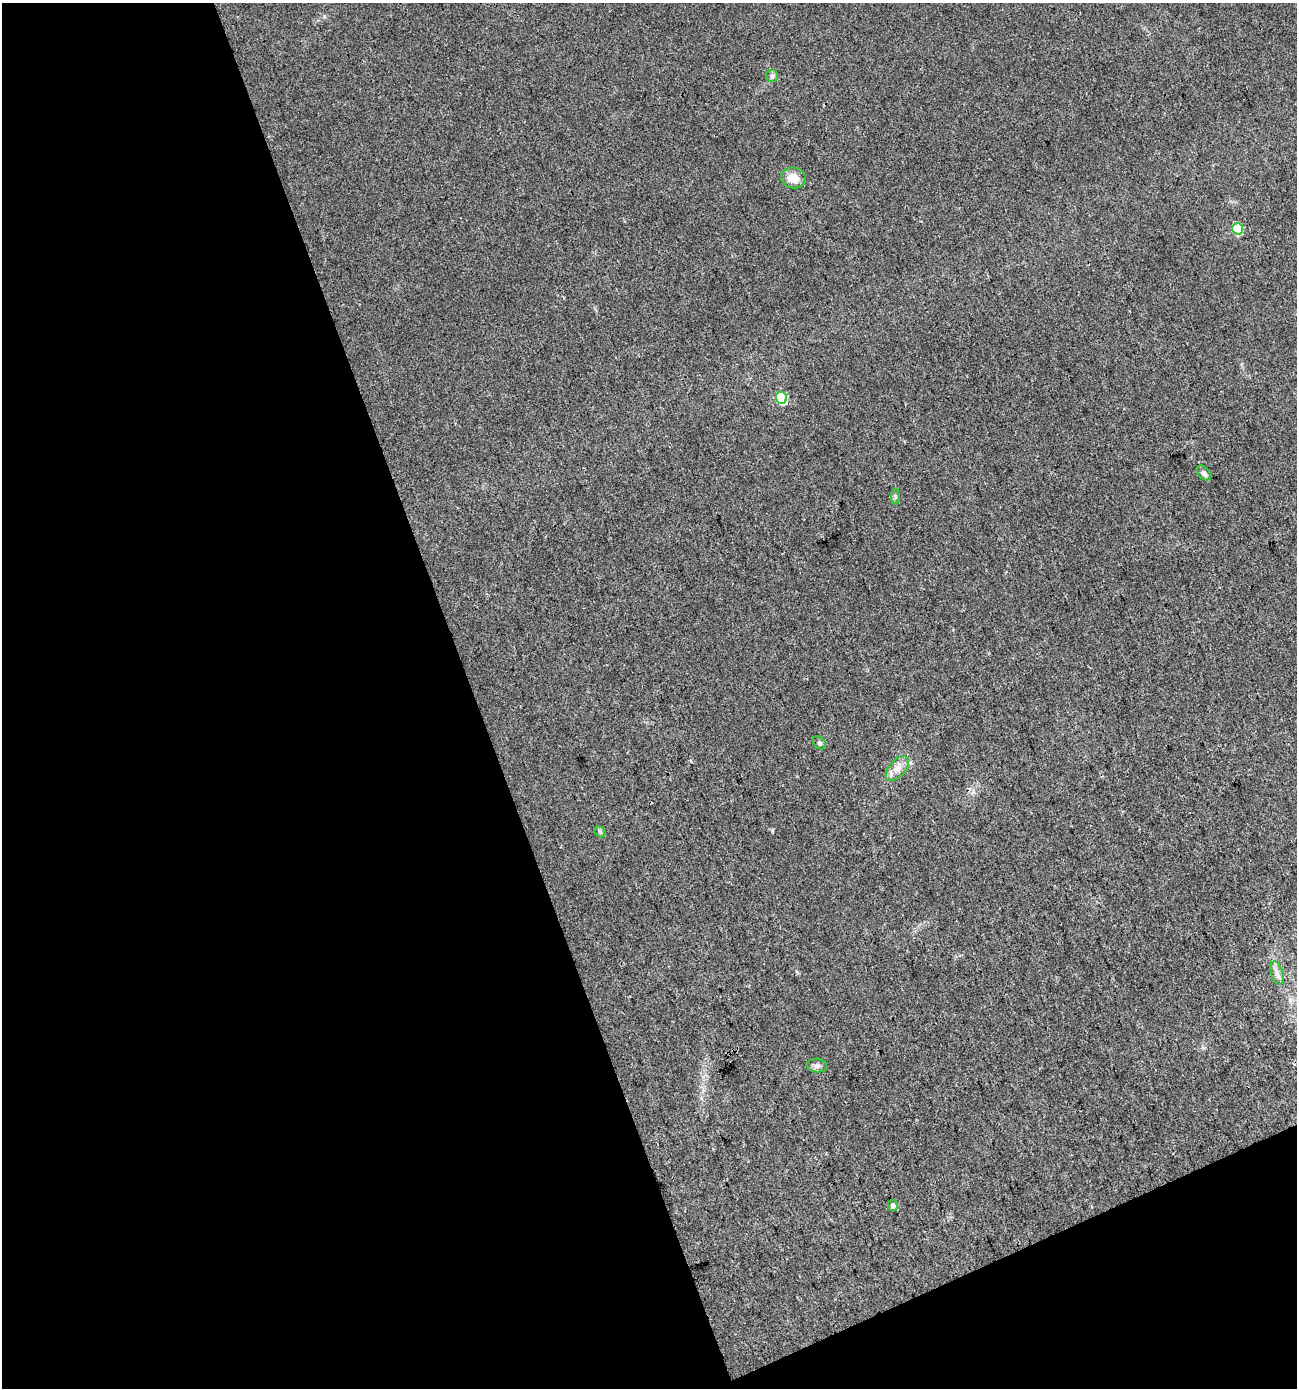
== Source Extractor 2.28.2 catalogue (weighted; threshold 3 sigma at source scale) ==
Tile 3 of 2 x 2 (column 1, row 2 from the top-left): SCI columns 50-1344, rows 2-1387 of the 2705 x 2772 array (HDU 1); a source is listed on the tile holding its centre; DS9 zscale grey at full resolution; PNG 1299 x 1390 px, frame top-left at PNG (2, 3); each listed source drawn as its Kron ellipse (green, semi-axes under 4 px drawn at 4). Shown black and unused: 41% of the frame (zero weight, under 3 of 4 exposures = <1% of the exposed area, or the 3 px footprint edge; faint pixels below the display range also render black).
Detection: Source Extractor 2.28.2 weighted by HDU 2 'WHT'; one run over the whole footprint, this tile lists its part. Background 0.0215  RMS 0.0046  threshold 0.0205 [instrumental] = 3 sigma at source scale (4.5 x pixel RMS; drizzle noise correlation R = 1.50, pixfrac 1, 0.0396/0.0396 arcsec/px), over >= 5 px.
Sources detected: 12; all 12 listed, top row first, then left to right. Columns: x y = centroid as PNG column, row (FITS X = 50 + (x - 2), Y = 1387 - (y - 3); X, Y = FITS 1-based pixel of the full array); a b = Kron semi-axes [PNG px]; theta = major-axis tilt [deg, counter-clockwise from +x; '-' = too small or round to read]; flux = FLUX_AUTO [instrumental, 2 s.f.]
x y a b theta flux
772 76 6 6 - 1.1
793 178 12 10 -13 5.7
1238 229 5 5 - 22
781 398 6 5 - 32
1204 473 8 5 -49 1.4
895 497 8 4 -89 0.75
819 743 7 5 -42 0.95
897 768 15 8 48 3.9
600 832 6 5 - 0.72
1277 973 12 6 -72 2.2
817 1066 10 7 -7 1.6
893 1206 5 4 - 1.6